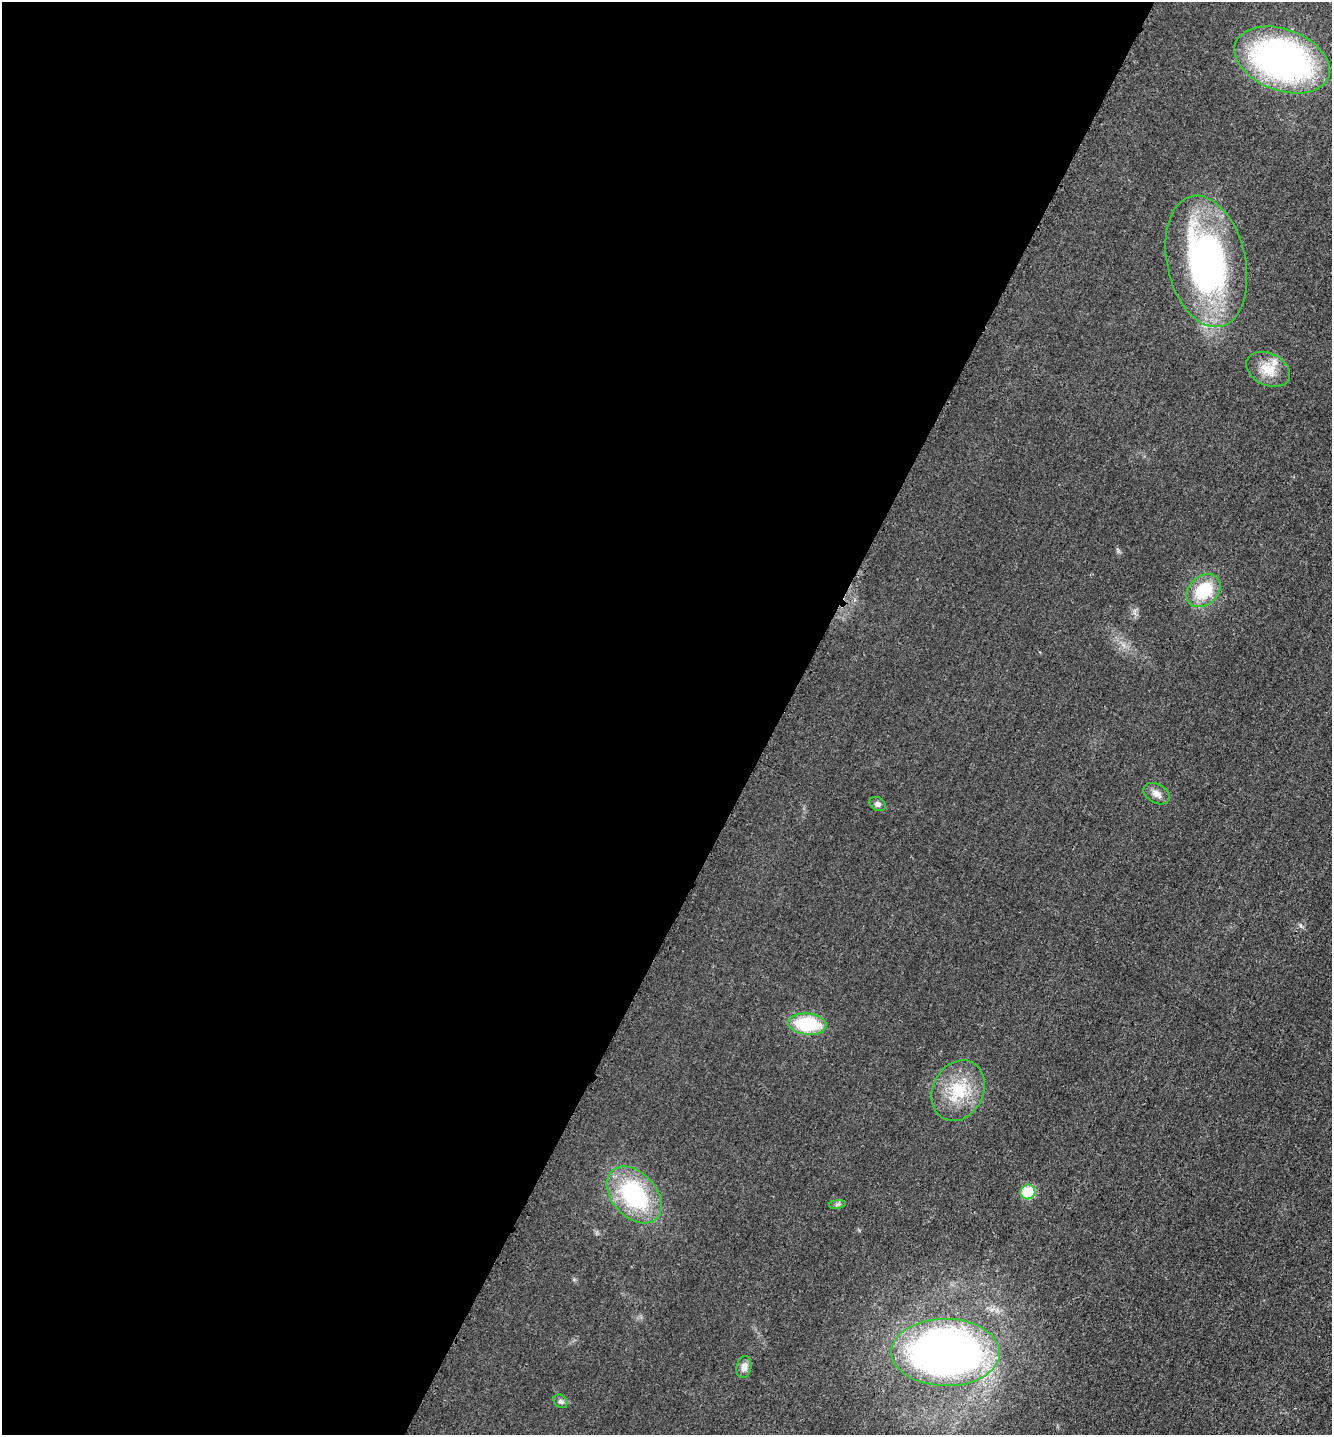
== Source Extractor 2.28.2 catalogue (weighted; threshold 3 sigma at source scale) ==
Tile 5 of 4 x 4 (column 1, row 2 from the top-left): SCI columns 152-1481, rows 2882-4314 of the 5770 x 5759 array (HDU 1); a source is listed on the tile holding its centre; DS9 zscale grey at full resolution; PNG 1334 x 1437 px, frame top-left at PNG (2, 2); each listed source drawn as its Kron ellipse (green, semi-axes under 4 px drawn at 4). Shown black and unused: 59% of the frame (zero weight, under 3 of 4 exposures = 1% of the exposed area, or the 3 px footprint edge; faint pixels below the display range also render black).
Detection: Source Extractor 2.28.2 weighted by HDU 2 'WHT'; one run over the whole footprint, this tile lists its part. Background 0.0197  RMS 0.0057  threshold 0.0257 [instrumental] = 3 sigma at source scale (4.5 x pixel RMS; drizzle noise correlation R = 1.50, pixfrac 1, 0.05/0.05 arcsec/px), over >= 5 px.
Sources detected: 14; all 14 listed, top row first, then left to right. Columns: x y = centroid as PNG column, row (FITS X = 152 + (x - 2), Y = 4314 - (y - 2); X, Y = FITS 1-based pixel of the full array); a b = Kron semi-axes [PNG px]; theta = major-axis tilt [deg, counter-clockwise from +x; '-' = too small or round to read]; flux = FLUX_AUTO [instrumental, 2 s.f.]
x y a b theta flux
1282 60 49 31 -20 200
1206 261 67 39 -77 180
1268 369 23 16 -26 11
1203 591 19 14 41 25
1156 794 14 9 -29 3.9
877 804 8 6 -30 2
807 1024 19 10 -5 35
958 1091 32 25 63 25
1028 1192 7 7 - 20
634 1195 33 22 -47 59
837 1204 8 4 9 1.2
945 1352 54 33 0 340
744 1367 11 7 77 3.3
560 1401 8 6 -42 1.5
Isophote crosses this tile's border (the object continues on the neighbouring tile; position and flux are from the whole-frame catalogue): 1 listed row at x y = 1282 60
Unlisted compact peaks at least as high as the median listed source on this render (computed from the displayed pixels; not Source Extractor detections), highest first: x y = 1300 925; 1118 551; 574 1280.